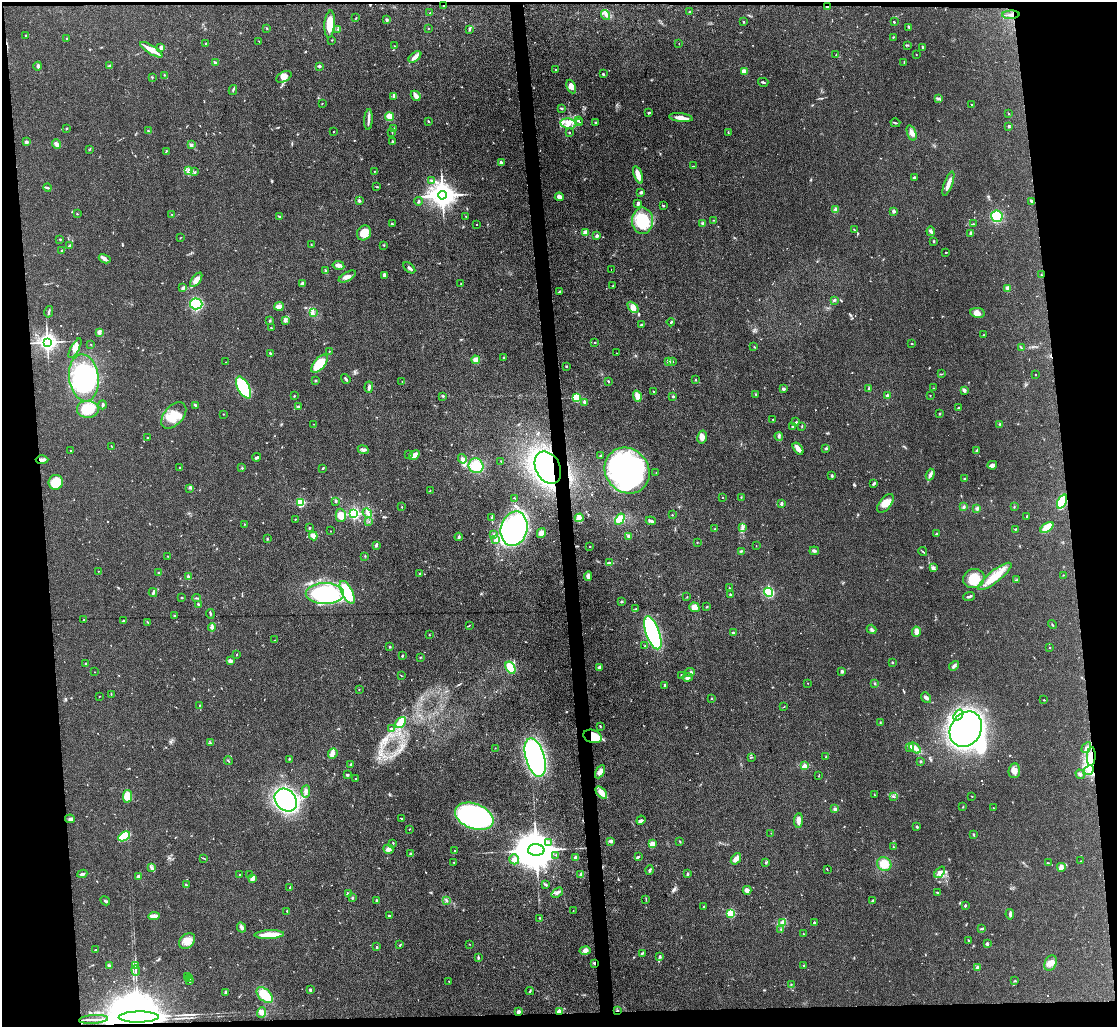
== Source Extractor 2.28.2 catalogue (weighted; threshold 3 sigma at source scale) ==
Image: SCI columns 1-4458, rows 124-4222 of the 4458 x 4433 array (HDU 1 of 3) = the unmasked area's bounding box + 8 px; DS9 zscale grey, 4 x 4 block average (1 PNG px = mean of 4 x 4 image px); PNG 1119 x 1029 px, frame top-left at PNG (2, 2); each listed source drawn as its Kron ellipse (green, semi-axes under 4 px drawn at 4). Shown black and unused: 11% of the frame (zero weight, under 3 of 4 exposures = <1% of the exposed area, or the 3 px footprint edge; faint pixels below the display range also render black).
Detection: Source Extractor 2.28.2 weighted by HDU 2 'WHT'. Background 0.0958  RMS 0.0066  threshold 0.0298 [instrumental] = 3 sigma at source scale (4.5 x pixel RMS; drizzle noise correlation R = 1.50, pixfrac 1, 0.05/0.05 arcsec/px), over >= 5 px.
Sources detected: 651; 1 too faint to see at this stretch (4 x 4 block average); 7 inside a brighter object's white glare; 3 cosmic-ray / hot-pixel residue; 1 long thin detection or spike segment (spike, bleed or trail) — neither listed nor drawn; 7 coinciding with a brighter row at this scale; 24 inside a brighter listed object's ellipse — not listed separately; of the other 608, all 500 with FLUX_AUTO >= 1.34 (the completeness limit of this list) listed and drawn (108 fainter detections not listed), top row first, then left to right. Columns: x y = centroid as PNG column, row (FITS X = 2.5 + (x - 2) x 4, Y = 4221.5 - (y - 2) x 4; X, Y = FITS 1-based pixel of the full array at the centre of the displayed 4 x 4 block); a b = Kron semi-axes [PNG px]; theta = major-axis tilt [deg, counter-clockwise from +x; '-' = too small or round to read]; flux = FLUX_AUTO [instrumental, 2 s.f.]
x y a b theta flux
443 5 2 2 - 3.2
827 7 2 2 - 9.9
690 12 2 2 - 1.7
430 13 3 2 - 3.7
605 15 5 2 - 7.2
1011 15 8 2 2 11
356 18 2 2 - 2.1
387 20 3 2 - 7.8
743 22 2 2 - 3.3
894 22 2 2 - 5.5
330 24 13 5 85 67
909 27 3 2 - 3.3
267 28 3 2 - 2.7
429 28 2 2 - 2.1
338 29 2 2 - 2.1
469 29 3 2 - 4.7
25 35 4 2 - 1.8
893 37 2 2 - 2.5
67 38 2 2 - 2.6
332 40 2 2 - 1.6
259 41 2 2 - 1.4
206 43 2 2 - 6.2
679 43 2 2 - 2.1
908 45 3 2 - 3.3
394 46 2 2 - 1.6
161 47 4 3 - 6.6
922 48 3 2 - 2.9
151 50 13 3 -31 45
836 55 2 2 - 2.2
916 55 2 2 - 1.8
415 57 7 3 40 25
216 63 4 2 - 7.8
904 63 3 2 - 2.1
38 66 4 2 - 7.7
110 66 2 2 - 9.4
319 66 3 2 - 5.8
556 70 2 2 - 1.9
744 71 4 3 - 16
603 74 2 2 - 17
164 75 2 2 - 1.4
152 77 2 2 - 2
284 77 8 5 29 23
763 82 5 2 - 5.3
571 87 7 4 -66 14
233 90 5 2 - 4.7
416 96 5 3 - 23
394 97 4 3 - 6.1
938 98 3 2 - 4
322 103 2 2 - 1.5
971 105 2 2 - 2.4
561 108 4 2 - 3.5
649 113 3 2 - 6
1009 114 2 2 - 1.4
389 116 4 4 - 32
681 118 12 4 -6 24
368 120 10 2 87 13
578 120 2 2 - 1.9
428 121 3 2 - 3
579 122 2 2 - 2.1
595 122 2 2 - 13
895 123 5 2 - 4.3
568 124 8 5 -9 25
1009 126 3 2 - 5
67 128 3 2 - 2.4
393 129 3 2 - 3.1
148 131 2 2 - 2.4
333 132 2 2 - 1.6
728 132 2 2 - 2.1
392 133 2 2 - 1.7
569 133 2 2 - 2.9
912 133 8 4 -70 17
26 142 2 2 - 39
392 142 3 3 - 6.3
56 144 5 2 - 22
191 145 3 2 - 3.7
89 150 2 2 - 1.4
166 151 3 2 - 2.4
501 163 4 3 - 5.9
693 166 3 2 - 2.3
189 171 3 2 - 5.4
375 171 2 2 - 2
195 172 3 2 - 2.7
638 175 9 3 -70 41
914 177 3 3 - 5.6
432 181 2 2 - 3.7
948 184 13 3 70 29
377 187 3 2 - 2.8
47 188 4 2 - 6
641 192 2 2 - 10
442 195 4 4 - 5600
559 197 4 3 - 18
359 201 2 2 - 27
418 201 4 2 - 4.2
1032 201 4 3 - 7.8
638 203 3 2 - 9.5
664 206 2 2 - 3.7
836 210 4 4 - 9.8
894 211 2 2 - 27
77 214 2 2 - 2.1
171 214 2 2 - 1.9
466 216 2 2 - 2.1
997 216 6 5 - 120
279 217 2 2 - 4.2
714 220 2 2 - 2
643 221 13 10 -89 170
392 224 3 2 - 4.3
703 224 3 2 - 9.9
973 224 2 2 - 2.2
476 225 2 2 - 1.5
854 230 2 2 - 2.1
931 231 5 2 - 7
364 233 7 7 - 49
586 233 2 2 - 100
971 233 3 2 - 17
597 236 2 2 - 36
180 238 2 2 - 1.6
60 239 2 2 - 3.2
933 242 2 2 - 2.5
311 244 2 2 - 1.7
70 245 4 2 - 5.6
384 245 3 2 - 2.5
62 250 2 2 - 2.4
945 253 2 2 - 2.1
105 259 6 3 -28 12
338 265 6 3 -11 16
409 268 7 3 -41 9.9
611 269 2 2 - 1.9
325 271 2 2 - 1.9
384 275 4 3 - 9.4
1041 275 2 2 - 6.2
347 277 9 4 28 18
196 280 8 3 53 35
461 283 2 2 - 1.4
302 284 3 2 - 12
613 286 2 2 - 3.2
183 288 3 2 - 5.3
1008 288 3 3 - 15
559 292 3 2 - 6.2
834 300 3 2 - 4.3
196 304 6 5 - 310
279 306 5 3 - 28
633 307 6 4 -44 17
49 312 6 2 77 5.9
313 313 2 2 - 2.1
978 313 7 5 -10 17
270 321 3 2 - 3.3
285 321 4 3 - 8.8
671 322 4 2 - 4.4
642 324 3 2 - 2.9
271 328 2 2 - 3.4
99 332 3 3 - 15
983 335 2 2 - 1.5
47 342 3 3 - 2600
595 342 2 2 - 2
912 344 2 2 - 2.1
91 345 2 2 - 1.7
754 346 2 2 - 2.2
75 348 11 3 62 22
1021 348 4 2 - 3.3
329 351 2 2 - 4.6
270 353 2 2 - 7.6
616 353 2 2 - 1.4
503 358 2 2 - 1.5
476 360 4 4 - 25
668 361 3 3 - 5.2
672 361 4 2 - 4.8
226 362 2 2 - 1.9
319 364 11 5 49 110
566 366 2 2 - 3.8
941 374 3 2 - 2.7
1036 374 2 2 - 1.9
84 378 23 14 -82 500
346 379 5 2 - 7.1
696 380 2 2 - 3.6
315 381 3 2 - 3.3
608 381 2 2 - 3.3
402 382 2 2 - 1.5
243 387 12 6 -61 200
369 387 6 2 85 11
933 388 2 2 - 1.4
783 389 3 2 - 9.5
869 389 3 2 - 5.4
964 390 4 2 - 10
653 391 2 2 - 2.2
756 394 3 2 - 2.7
930 395 2 2 - 1.8
294 396 2 2 - 3.2
443 396 3 2 - 4
637 396 6 3 -71 31
673 396 3 2 - 4.9
888 396 2 2 - 58
576 397 2 2 - 340
585 402 3 2 - 12
103 405 5 2 - 7.7
195 405 3 2 - 4.8
299 407 2 2 - 12
958 408 2 2 - 2.5
88 409 11 8 -4 71
223 414 2 2 - 2
940 414 2 2 - 3.5
174 415 15 9 48 82
773 419 2 2 - 1.9
796 422 4 2 - 3.5
314 424 3 2 - 1.8
1000 424 2 2 - 3
793 426 3 3 - 4.6
802 426 2 2 - 2.3
779 436 4 2 - 6.3
147 437 2 2 - 2.5
702 437 6 4 77 17
111 446 3 2 - 1.7
798 448 7 2 -53 36
826 448 3 2 - 6.1
70 450 2 2 - 1.7
363 450 6 3 -24 10
976 451 3 2 - 4.8
409 455 2 2 - 2
414 455 5 2 - 37
601 456 3 2 - 3.5
257 457 4 2 - 6.9
462 459 5 4 - 12
42 460 6 2 2 13
501 461 2 2 - 1.4
992 465 4 3 - 17
476 466 7 7 - 86
180 468 2 2 - 2.5
242 468 2 2 - 4.3
322 468 3 2 - 3.2
548 468 17 12 -64 870
627 471 24 21 -51 1200
656 472 2 2 - 2.1
930 475 6 3 71 11
832 476 3 2 - 5.2
965 479 3 2 - 4
56 482 7 7 - 90
874 483 3 2 - 8
189 488 2 2 - 2
430 490 2 2 - 1.4
723 497 2 2 - 3.4
741 497 2 2 - 2.1
515 498 3 2 - 2
335 501 3 2 - 3.2
300 502 2 2 - 350
1062 502 7 3 65 190
781 503 3 2 - 9.1
885 503 11 6 52 40
402 507 2 2 - 2.3
964 507 3 2 - 6.1
1014 507 2 2 - 2.3
977 508 3 3 - 7
367 513 5 3 - 8.3
354 514 2 2 - 690
341 515 7 5 89 38
672 515 2 2 - 2
1027 516 2 2 - 3.7
492 518 4 2 - 3.3
579 518 4 4 - 12
295 519 2 2 - 2.4
620 519 6 4 59 59
651 521 5 2 - 13
369 522 2 2 - 1.5
244 524 2 2 - 2.1
742 527 3 2 - 4.3
1047 527 7 4 35 83
310 528 2 2 - 8.8
514 529 17 13 76 570
715 529 2 2 - 1.9
1015 529 2 2 - 3.8
331 531 2 2 - 1.3
541 533 5 4 - 17
936 534 2 2 - 4
494 535 2 2 - 6.3
313 536 4 3 - 18
629 536 4 3 - 12
459 537 4 2 - 4.3
267 539 3 2 - 2.2
496 540 3 2 - 4.1
697 542 2 2 - 1.5
376 545 3 2 - 4.6
590 546 2 2 - 4.9
756 546 2 2 - 1.5
741 551 3 2 - 3.6
814 551 5 3 - 8
923 552 4 2 - 3.6
168 556 2 2 - 2.2
365 556 2 2 - 2.3
609 563 4 2 - 5.4
933 568 3 2 - 4.4
98 571 2 2 - 1.5
158 573 2 2 - 2.7
420 574 3 2 - 4.5
1063 575 2 2 - 1.7
588 576 5 3 - 11
995 576 21 6 38 73
188 577 2 2 - 28
974 579 11 9 20 79
1017 580 2 2 - 2.3
729 588 2 2 - 2
153 592 4 2 - 6
347 592 12 5 -63 190
769 592 4 4 - 190
325 594 19 10 0 390
731 595 2 2 - 6.9
969 596 6 2 20 7.6
181 597 2 2 - 3.1
687 597 2 2 - 1.4
197 598 4 2 - 3.7
622 602 2 2 - 4.9
199 605 3 2 - 8.6
694 607 5 4 - 30
707 607 2 2 - 2.7
636 609 3 2 - 3.2
210 614 5 2 - 4.2
174 616 2 2 - 1.9
84 620 2 2 - 2.2
124 621 3 2 - 5
148 622 2 2 - 1.8
469 625 2 2 - 1.5
1052 625 4 2 - 3.6
212 627 4 2 - 7.2
872 629 5 3 - 8
916 632 5 3 - 22
653 633 17 6 -70 560
733 633 2 2 - 2.5
429 635 2 2 - 2.3
275 640 2 2 - 1.4
645 646 2 2 - 1.8
390 647 2 2 - 12
1049 648 2 2 - 2.3
236 655 2 2 - 2
402 656 2 2 - 3.9
420 657 2 2 - 2.5
230 661 2 2 - 65
892 662 2 2 - 11
86 663 2 2 - 12
954 666 5 2 - 13
600 667 3 3 - 12
510 668 6 4 -59 81
94 672 2 2 - 2.3
690 672 5 2 - 8.3
842 672 3 3 - 6.9
681 675 2 2 - 4
402 676 4 2 - 1.7
688 677 5 2 - 9.3
808 683 2 2 - 2.6
875 683 2 2 - 3.4
665 685 3 2 - 4.8
359 689 2 2 - 1.5
111 694 2 2 - 2
99 696 2 2 - 1.4
926 698 6 4 -51 11
712 699 2 2 - 2.9
1044 700 2 2 - 1.7
200 705 2 2 - 1.8
784 707 2 2 - 1.5
958 715 6 2 51 14
880 722 3 2 - 2.7
401 723 6 3 50 87
600 726 3 2 - 2.8
391 729 4 2 - 5.6
966 729 18 15 58 1400
593 736 9 6 -18 77
210 743 4 2 - 3.8
910 747 4 2 - 4.3
495 748 2 2 - 1.6
915 748 6 3 -39 17
1086 748 6 2 58 7.7
333 754 5 4 - 15
535 757 20 9 -74 720
752 757 2 2 - 1.7
826 757 2 2 - 1.4
1091 757 9 3 86 25
290 759 2 2 - 1.9
228 761 4 2 - 3
920 761 2 2 - 3.2
351 765 3 2 - 5.9
804 766 2 2 - 36
1089 770 5 3 - 15
1014 771 7 5 82 25
600 772 7 3 62 24
1080 774 5 2 - 6.4
347 775 3 2 - 6.9
819 776 2 2 - 1.5
356 778 2 2 - 7.3
306 791 6 3 84 12
601 793 7 3 -48 36
874 794 2 2 - 1.6
127 796 6 4 80 67
893 796 3 2 - 3.8
972 796 2 2 - 2.1
286 800 12 10 -45 1200
963 807 3 2 - 2.5
993 808 2 2 - 1.4
835 809 4 3 - 8.1
474 816 20 12 -21 770
401 818 2 2 - 2.4
70 819 5 3 - 8.4
641 820 5 3 - 7.3
798 820 7 4 86 24
917 827 2 2 - 4.8
409 829 2 2 - 1.8
771 833 2 2 - 1.9
973 834 2 2 - 1.9
124 836 6 4 31 120
611 841 4 3 - 9.6
680 841 3 2 - 2.5
393 843 2 2 - 3
548 843 4 3 - 8.7
652 844 3 3 - 24
893 847 2 2 - 1.3
388 849 5 5 - 15
536 850 8 6 -2 19000
454 851 2 2 - 1.7
411 854 3 3 - 5.8
556 855 2 2 - 1.5
638 857 3 2 - 5.6
203 858 2 2 - 1.9
576 858 2 2 - 59
514 859 5 5 - 20
736 859 6 3 51 22
1081 861 3 2 - 1.7
454 862 2 2 - 1.7
766 863 2 2 - 5
1048 863 2 2 - 1.8
884 864 7 6 - 55
1061 867 4 3 - 9.6
152 868 3 2 - 5.3
827 869 3 2 - 2
649 870 4 2 - 6.3
940 872 6 4 50 15
82 874 5 2 - 9.5
581 874 3 2 - 6
688 874 3 2 - 4
240 875 2 2 - 2.1
250 875 3 2 - 3.1
139 877 3 3 - 13
252 878 4 2 - 6.4
186 885 3 2 - 4.3
545 885 4 2 - 5.5
290 888 2 2 - 3.8
747 890 4 3 - 17
557 893 6 3 39 12
938 893 4 2 - 4.7
348 894 3 2 - 7.1
352 898 3 2 - 3.2
646 899 3 2 - 2.3
376 900 3 2 - 4
446 900 2 2 - 2.7
105 901 5 2 - 6
872 901 4 2 - 3.9
965 906 2 2 - 4.7
704 907 3 2 - 5.5
573 910 2 2 - 1.5
287 911 2 2 - 3.6
731 913 2 2 - 270
1010 914 5 3 - 6.7
154 916 6 2 6 29
389 916 3 2 - 5.1
539 918 2 2 - 2.9
782 923 3 2 - 4.9
815 923 4 2 - 5
242 927 5 3 - 12
781 929 2 2 - 1.6
982 929 3 2 - 5.2
804 934 2 2 - 1.4
269 935 15 4 3 63
968 940 2 2 - 2.2
187 941 9 6 44 37
469 944 2 2 - 1.5
987 944 4 3 - 5.9
400 945 3 2 - 3.1
377 946 2 2 - 2.1
95 950 2 2 - 2.8
585 951 5 4 - 15
642 953 2 2 - 3.6
659 956 4 2 - 3.9
478 957 3 2 - 4.3
594 963 3 2 - 5.3
1051 963 8 5 65 25
136 965 2 2 - 2.6
803 965 2 2 - 4.6
109 966 3 2 - 5.4
977 968 3 2 - 9.8
136 970 5 2 - 6.1
187 977 3 2 - 2.2
190 978 2 2 - 2.3
189 981 2 2 - 1.5
449 981 2 2 - 3.2
1015 981 3 2 - 3.1
791 984 2 2 - 1.5
310 990 3 3 - 5.6
530 991 4 2 - 4
226 992 3 2 - 3.8
265 995 9 6 -43 81
518 1011 3 3 - 9.9
617 1011 2 2 - 3.4
261 1012 5 4 - 14
559 1012 2 2 - 120
139 1017 20 5 1 66000
94 1019 14 2 4 19
Overlapping masked pixels (flux is a lower limit): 10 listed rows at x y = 443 5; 827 7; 1011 15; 42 460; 548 468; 593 736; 1091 757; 594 963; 617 1011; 559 1012
Diffuse or blended objects may show on this block-average render without a row.